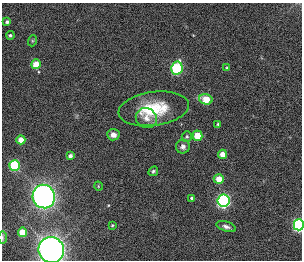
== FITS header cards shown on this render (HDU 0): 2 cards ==
NAXIS1  =                  300
NAXIS2  =                  258

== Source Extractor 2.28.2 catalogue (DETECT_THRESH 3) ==
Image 300 x 258 px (HDU 0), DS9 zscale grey, 1 PNG px = 1 image px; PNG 304 x 262 px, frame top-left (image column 1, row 258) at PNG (2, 3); each listed source drawn as its Kron ellipse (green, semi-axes under 4 px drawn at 4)
Background 0.00118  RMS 0.028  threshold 0.0844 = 3 sigma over >= 5 px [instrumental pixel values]
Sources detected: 30; all 30 listed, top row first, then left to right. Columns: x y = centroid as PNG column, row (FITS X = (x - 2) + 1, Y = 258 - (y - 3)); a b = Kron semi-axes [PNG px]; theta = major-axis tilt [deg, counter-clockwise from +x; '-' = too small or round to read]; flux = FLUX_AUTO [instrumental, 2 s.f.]
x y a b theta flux
7 22 4 4 - 5.6
10 35 4 4 - 3.3
32 41 5 3 - 2.1
36 64 5 4 - 42
177 68 6 5 - 210
227 68 4 4 - 3.8
206 99 7 5 -16 50
154 109 35 17 8 95
146 118 11 9 -32 15
218 124 4 4 - 3
113 135 6 5 - 11
198 136 5 5 - 52
187 137 5 5 - 2.9
21 140 4 4 - 23
183 147 7 7 - 7.4
222 154 4 4 - 22
70 156 4 4 - 6.9
15 165 5 5 - 150
153 171 5 4 - 3.3
219 179 5 5 - 27
98 186 5 3 - 1.5
44 197 12 11 - 890
192 198 4 3 - 3.9
224 201 6 6 - 420
112 225 3 2 - 1.9
299 225 6 5 - 350
226 227 10 5 -17 7.1
23 232 5 4 - 46
2 237 6 3 -90 2.4
51 250 13 12 - 1200
At the frame edge (FLAGS 8, measured only in part): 3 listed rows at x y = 299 225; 2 237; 51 250